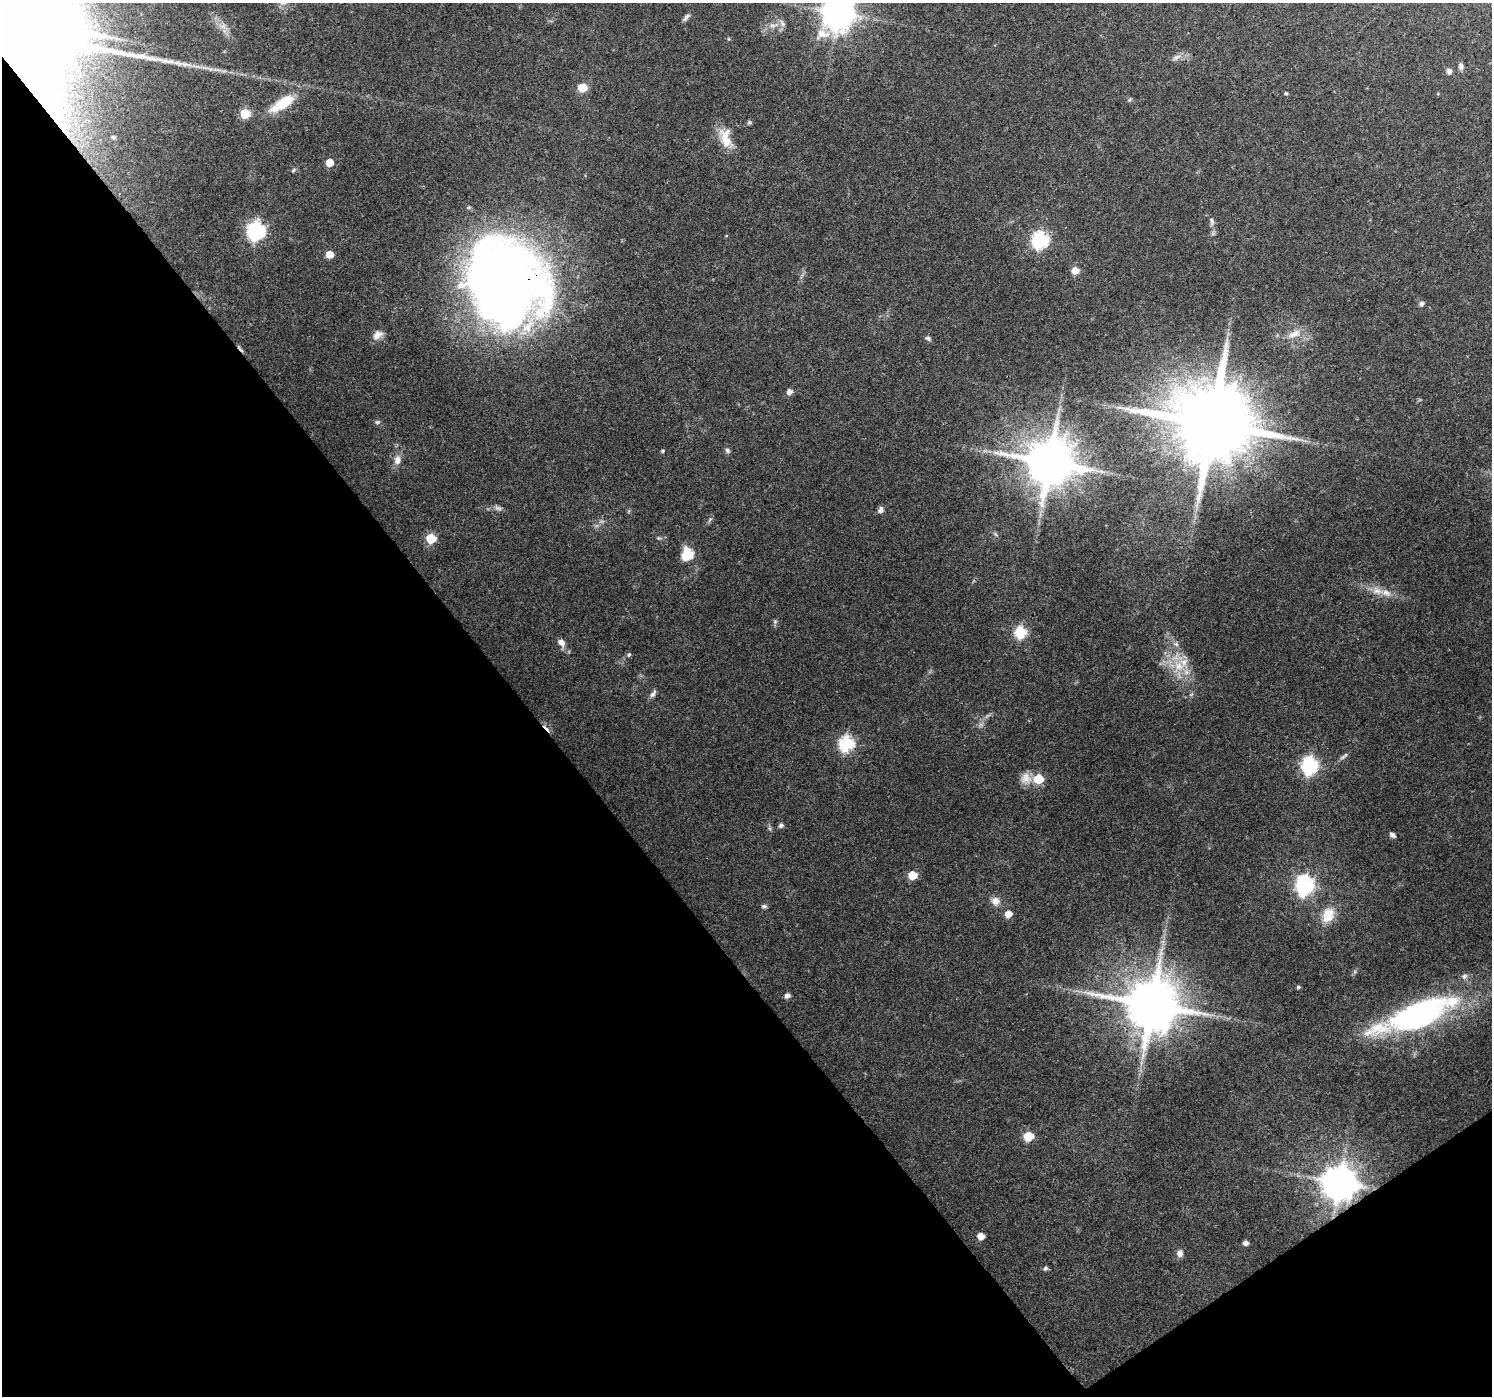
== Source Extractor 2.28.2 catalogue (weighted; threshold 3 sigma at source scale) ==
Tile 14 of 4 x 4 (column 2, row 4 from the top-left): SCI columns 1495-2984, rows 196-1589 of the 5964 x 5900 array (HDU 1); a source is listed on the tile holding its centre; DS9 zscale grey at full resolution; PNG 1494 x 1398 px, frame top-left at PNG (2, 3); no overlay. Shown black and unused: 38% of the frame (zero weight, under 3 of 4 exposures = <1% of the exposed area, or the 3 px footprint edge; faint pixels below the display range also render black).
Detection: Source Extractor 2.28.2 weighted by HDU 2 'WHT'; one run over the whole footprint, this tile lists its part. Background 0.0882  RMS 0.0054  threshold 0.0245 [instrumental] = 3 sigma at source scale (4.5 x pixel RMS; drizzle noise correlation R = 1.50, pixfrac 1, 0.0396/0.0396 arcsec/px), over >= 5 px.
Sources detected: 87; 2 too faint to see at this stretch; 1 inside a brighter object's white glare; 2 cosmic-ray / hot-pixel residue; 1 long thin detection or spike segment (spike, bleed or trail) — not listed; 6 inside a brighter listed object's ellipse — not listed separately; the other 75 listed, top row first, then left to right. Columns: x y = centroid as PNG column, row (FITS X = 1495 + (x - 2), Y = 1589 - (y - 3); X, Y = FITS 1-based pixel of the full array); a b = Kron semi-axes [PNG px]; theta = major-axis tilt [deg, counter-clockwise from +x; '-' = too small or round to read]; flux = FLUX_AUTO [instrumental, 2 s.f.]
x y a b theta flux
838 13 10 9 - 1000
686 17 11 5 54 1.8
782 23 11 6 -57 2.1
224 26 7 4 -71 1.8
60 28 10 9 - 2400
822 34 17 12 2 7.9
1177 57 13 6 35 2.5
1461 66 9 6 -84 1.8
1449 71 5 5 - 2.8
582 87 6 5 - 15
1286 93 5 4 - 0.8
1130 100 6 5 - 0.9
282 103 32 11 33 18
245 114 6 5 - 28
749 122 6 5 - 0.93
113 137 3 3 - 0.96
725 138 29 14 -73 11
329 163 5 5 - 10
293 170 6 5 - 0.8
1212 222 13 6 -86 2.1
256 231 8 7 - 160
726 236 5 3 - 0.39
1040 240 7 7 - 130
330 254 5 5 - 9.8
1075 270 5 5 - 11
503 276 84 74 -40 530
1421 304 6 6 - 1.6
1294 334 21 9 24 6.2
377 335 14 9 38 4.1
928 338 8 5 -32 1.3
789 392 5 5 - 3.1
377 422 7 5 14 1.1
1211 424 23 19 28 8500
727 450 7 6 - 1.3
663 451 5 4 - 0.68
397 460 13 8 84 4
1049 462 14 13 - 2700
1197 505 9 4 -90 1.9
880 510 9 6 63 1.7
710 520 7 4 45 0.97
996 534 6 4 -87 0.79
431 538 6 5 - 29
685 556 15 10 41 7.3
1377 591 16 9 -24 5.7
775 621 6 5 - 1.1
1020 632 6 6 - 55
562 643 12 7 -63 3.2
1176 644 7 6 - 1.5
629 654 5 5 - 1
1179 666 17 12 -34 12
653 694 11 6 51 1.9
846 743 7 7 - 100
1344 756 15 4 39 1.7
1310 765 7 7 - 150
1026 778 16 14 -78 5.4
1038 779 6 6 - 22
781 825 6 5 - 1.6
1392 835 8 5 -36 1.5
912 875 6 5 - 14
1305 885 8 7 - 210
995 901 12 10 -34 4
764 906 6 5 - 1.5
1008 914 5 5 - 7.2
1328 915 20 15 65 11
1464 976 8 8 - 2
1298 987 4 4 - 0.93
787 996 6 5 - 2.4
1152 1004 15 14 - 3600
1419 1014 64 27 23 130
1029 1136 6 6 - 25
1339 1182 10 10 - 1300
981 1236 5 5 - 5.3
1246 1243 5 5 - 2.5
1180 1253 9 7 89 2.6
1045 1268 5 5 - 1.5
Overlapping masked pixels (flux is a lower limit): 2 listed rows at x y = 503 276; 1339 1182
Isophote crosses this tile's border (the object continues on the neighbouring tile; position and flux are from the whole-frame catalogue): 1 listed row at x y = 838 13